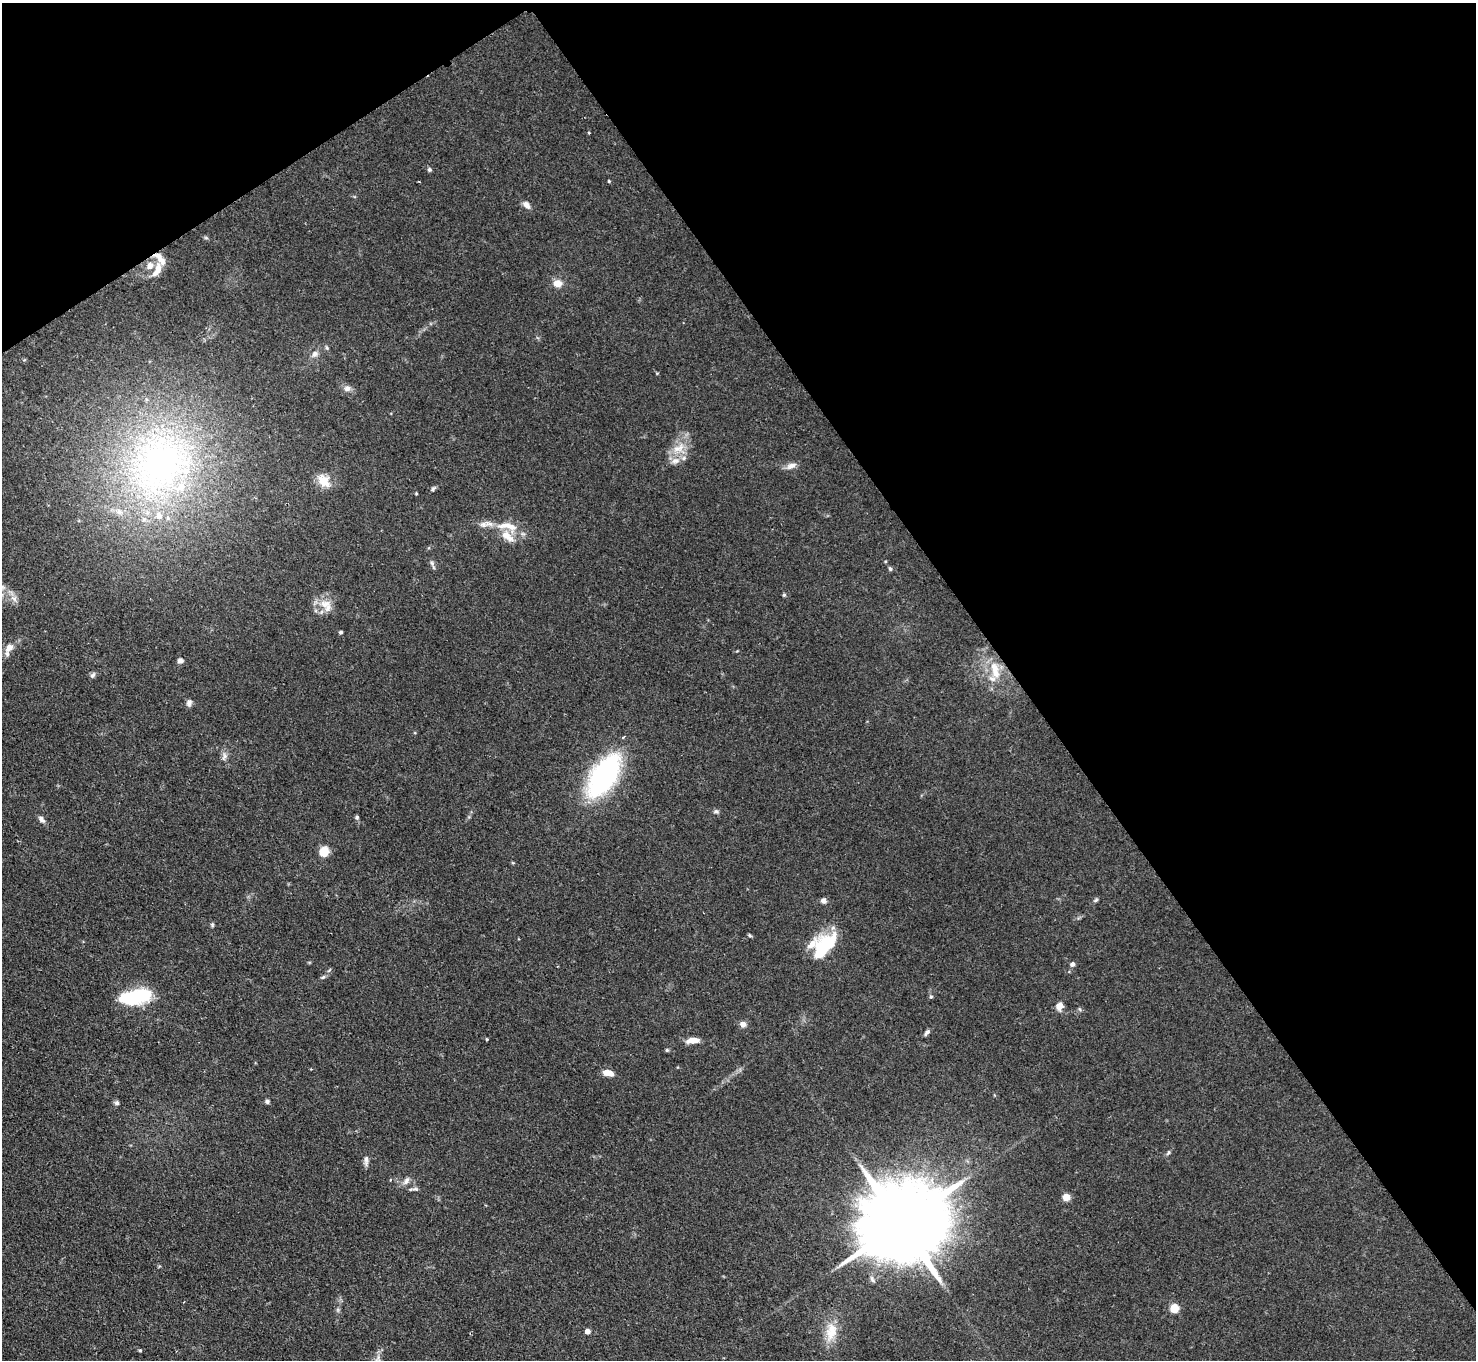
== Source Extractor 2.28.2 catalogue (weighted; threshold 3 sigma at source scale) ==
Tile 3 of 4 x 4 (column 3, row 1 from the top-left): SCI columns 2948-4421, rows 4372-5729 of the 5895 x 5888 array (HDU 1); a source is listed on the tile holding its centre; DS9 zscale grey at full resolution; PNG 1478 x 1362 px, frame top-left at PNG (2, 3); no overlay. Shown black and unused: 36% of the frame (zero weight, under 2 of 3 exposures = <1% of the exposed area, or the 3 px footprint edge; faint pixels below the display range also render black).
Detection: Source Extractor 2.28.2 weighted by HDU 2 'WHT'; one run over the whole footprint, this tile lists its part. Background 0.0825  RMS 0.0059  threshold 0.0266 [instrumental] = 3 sigma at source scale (4.5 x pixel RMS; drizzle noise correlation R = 1.50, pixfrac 1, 0.05/0.05 arcsec/px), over >= 5 px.
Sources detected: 82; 2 inside a brighter object's white glare — not listed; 13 inside a brighter listed object's ellipse — not listed separately; the other 67 listed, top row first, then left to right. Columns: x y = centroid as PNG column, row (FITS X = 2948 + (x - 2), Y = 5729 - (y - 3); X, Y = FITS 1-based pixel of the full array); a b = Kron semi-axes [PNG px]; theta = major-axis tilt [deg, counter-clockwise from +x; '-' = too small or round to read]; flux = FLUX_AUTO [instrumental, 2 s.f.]
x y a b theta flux
589 133 3 3 - 0.69
429 169 6 5 - 1.1
609 181 4 3 - 0.58
526 205 11 7 -49 3.1
206 238 6 4 -19 0.81
157 270 24 9 64 7
558 283 9 8 - 5.8
327 348 7 4 -59 0.93
315 354 9 8 - 2.7
347 388 9 8 - 2.9
679 448 21 14 25 11
160 465 91 76 52 250
791 466 14 7 21 3.6
324 481 17 11 -49 11
433 489 7 4 49 1.1
416 493 4 3 - 0.51
506 525 26 9 5 9
507 536 22 11 -42 8.8
432 563 8 6 -74 1.6
890 569 6 4 -62 0.92
784 595 5 4 - 0.74
14 598 11 7 -44 3.4
325 604 16 11 0 7.6
341 632 4 3 - 1
9 647 11 8 49 4.6
180 661 6 6 - 2.3
995 670 28 11 -78 14
93 675 8 5 52 1.6
189 703 9 7 79 2.1
623 737 4 3 - 1.4
224 756 13 6 74 2.7
604 776 39 19 57 130
716 811 8 6 -9 1.4
357 817 5 5 - 1.1
41 819 10 6 -49 2.2
324 852 5 5 - 39
1096 900 7 5 40 1.1
823 901 7 6 - 2.3
212 925 6 5 - 0.88
749 935 6 4 -33 0.77
823 947 29 14 53 39
1072 964 6 5 - 1.7
323 977 8 4 27 1.1
139 996 23 14 14 41
931 997 6 4 1 0.72
1059 1006 11 8 70 3.9
743 1024 7 7 - 2.9
927 1032 9 5 53 1.5
487 1039 3 3 - 0.54
693 1040 15 6 5 5.6
667 1050 5 5 - 0.79
608 1073 10 6 -13 6.5
995 1095 5 3 - 0.58
267 1101 5 5 - 1.3
117 1103 6 6 - 1.4
1168 1152 8 5 53 1.1
366 1160 15 5 -90 2.4
390 1180 4 3 - 0.57
406 1181 12 6 58 2.5
415 1189 9 5 -9 1.6
1066 1197 5 5 - 14
901 1224 29 19 32 10000
1174 1308 5 5 - 30
338 1310 7 4 -72 1
587 1331 4 4 - 4.1
831 1332 29 15 81 14
140 1350 4 4 - 0.69